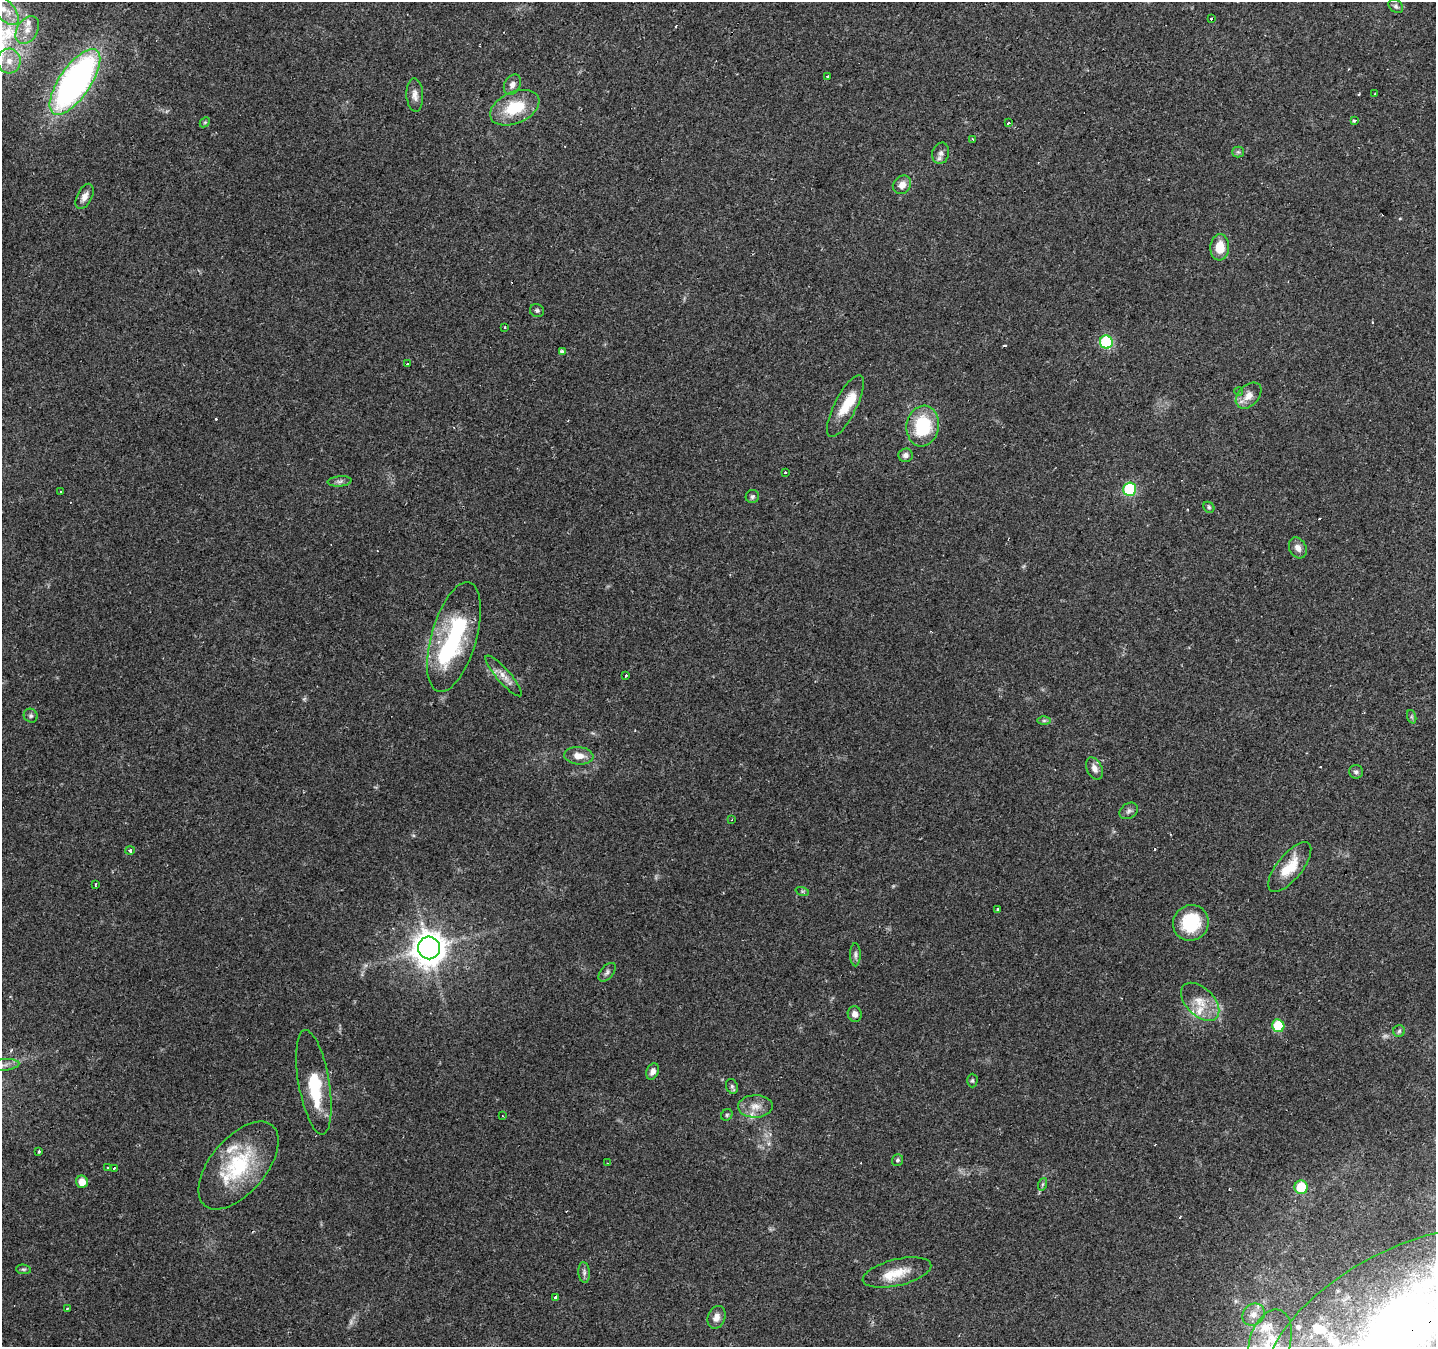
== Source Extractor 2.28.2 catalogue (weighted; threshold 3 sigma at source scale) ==
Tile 10 of 4 x 4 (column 2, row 3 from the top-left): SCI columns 1435-2868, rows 1543-2887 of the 5741 x 5842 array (HDU 1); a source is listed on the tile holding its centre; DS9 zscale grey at full resolution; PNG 1438 x 1349 px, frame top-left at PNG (2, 2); each listed source drawn as its Kron ellipse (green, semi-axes under 4 px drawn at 4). Shown black and unused: <1% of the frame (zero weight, under 2 of 3 exposures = <1% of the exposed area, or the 3 px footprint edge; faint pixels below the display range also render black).
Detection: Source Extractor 2.28.2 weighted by HDU 2 'WHT'; one run over the whole footprint, this tile lists its part. Background 0.106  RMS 0.0056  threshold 0.0254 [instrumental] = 3 sigma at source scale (4.5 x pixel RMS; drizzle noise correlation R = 1.50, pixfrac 1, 0.0396/0.0396 arcsec/px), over >= 5 px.
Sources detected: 117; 2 too faint to see at this stretch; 2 inside a brighter object's white glare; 16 cosmic-ray / hot-pixel residue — neither listed nor drawn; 10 inside a brighter listed object's ellipse — not listed separately; the other 87 listed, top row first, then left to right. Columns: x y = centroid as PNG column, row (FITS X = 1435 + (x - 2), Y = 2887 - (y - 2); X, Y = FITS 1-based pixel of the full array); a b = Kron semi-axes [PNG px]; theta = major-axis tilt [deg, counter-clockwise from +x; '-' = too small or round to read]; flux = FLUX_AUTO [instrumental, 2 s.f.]
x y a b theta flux
1396 6 8 6 -41 1.3
3 9 20 9 -47 8.9
1211 19 3 3 - 1.9
27 30 15 10 58 6.4
9 61 12 11 - 7.4
827 76 3 3 - 1
75 82 38 15 56 220
512 85 11 7 62 2.9
1375 93 3 2 - 0.61
415 95 16 8 -86 3.6
515 108 26 15 24 22
1355 120 3 3 - 5.4
205 122 6 4 43 0.75
1008 122 3 3 - 5.3
973 139 3 2 - 0.76
1238 152 5 5 - 0.94
941 153 11 8 73 2.5
902 185 10 8 46 4.2
85 196 13 7 63 3.7
1220 247 13 9 87 10
537 311 7 6 - 1.2
505 327 3 3 - 1.2
1106 342 6 6 - 51
562 352 4 3 - 2.5
407 364 3 3 - 1.9
1239 392 4 4 - 1.1
1249 396 15 10 45 5.8
845 406 34 11 63 14
923 426 20 16 82 33
906 455 7 7 - 2.3
785 472 3 3 - 1.3
340 481 12 5 6 1.8
1130 489 6 6 - 52
61 491 3 2 - 0.65
752 497 7 6 - 1.3
1209 507 6 5 - 0.94
1298 548 11 8 -62 3.6
454 637 57 22 74 64
626 675 3 2 - 1.4
504 676 26 7 -49 5.1
31 716 7 6 - 1.3
1412 717 7 4 -71 0.88
1044 721 6 4 0 1.1
579 756 14 8 -5 5.3
1094 768 12 7 -64 3.4
1356 772 7 7 - 1.5
1129 811 10 7 36 1.9
732 820 3 2 - 0.62
130 851 5 4 - 1.6
1290 867 30 12 51 14
96 884 4 2 - 0.69
802 891 7 4 -18 0.89
998 909 4 3 - 1.2
1191 923 18 17 - 28
429 948 11 11 - 860
855 955 11 5 90 1.7
607 972 11 6 50 1.7
1200 1002 23 14 -44 11
855 1014 8 7 - 2.7
1278 1026 6 6 - 24
1399 1031 6 6 - 1.2
3 1065 16 6 5 3.8
653 1071 8 6 68 2.7
972 1080 7 5 89 0.94
314 1082 53 15 -80 24
732 1086 7 6 - 1.4
755 1106 17 11 3 6.3
727 1115 6 5 - 0.93
502 1116 3 2 - 0.69
38 1151 3 3 - 1.2
897 1160 6 5 - 1.2
607 1163 3 2 - 0.5
238 1165 52 28 50 45
107 1167 2 2 - 0.62
114 1168 3 2 - 1.2
82 1182 6 6 - 6.3
1043 1184 6 4 70 0.88
1301 1187 7 6 - 21
23 1269 7 4 -5 1
584 1272 10 5 -85 1.8
897 1272 35 13 13 12
556 1297 3 3 - 2.6
67 1308 4 2 - 0.53
1254 1314 12 10 42 4.8
716 1317 12 8 69 3.8
1402 1328 153 76 29 530
1270 1342 33 20 73 23
Overlapping masked pixels (flux is a lower limit): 1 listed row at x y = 1402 1328
Isophote crosses this tile's border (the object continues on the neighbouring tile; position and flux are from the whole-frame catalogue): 4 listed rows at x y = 3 9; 3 1065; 1402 1328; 1270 1342